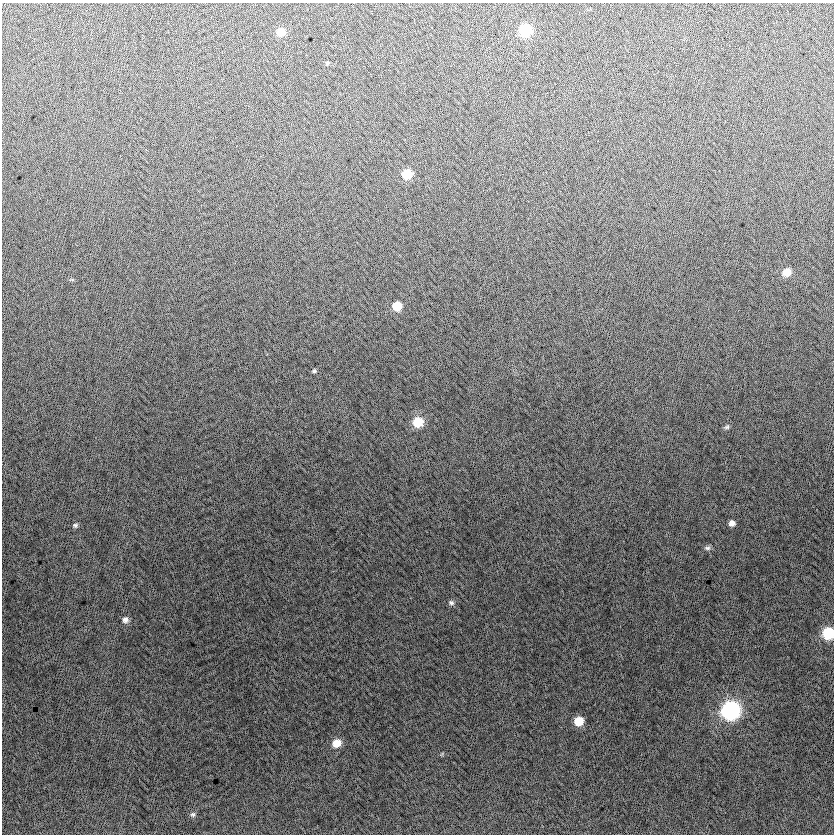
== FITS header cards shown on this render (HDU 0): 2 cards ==
NAXIS1  =                  832
NAXIS2  =                  832

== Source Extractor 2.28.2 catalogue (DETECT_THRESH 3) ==
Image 832 x 832 px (HDU 0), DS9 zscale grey, 1 PNG px = 1 image px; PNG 836 x 836 px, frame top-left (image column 1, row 832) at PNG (2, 3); no overlay
Background -5.74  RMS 13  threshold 37.6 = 3 sigma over >= 5 px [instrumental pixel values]
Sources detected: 19; all 19 listed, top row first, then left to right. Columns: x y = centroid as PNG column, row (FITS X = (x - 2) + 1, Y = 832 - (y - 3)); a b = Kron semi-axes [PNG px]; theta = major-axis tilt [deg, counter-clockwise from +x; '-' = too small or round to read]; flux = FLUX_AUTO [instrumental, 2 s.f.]
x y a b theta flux
525 30 8 8 - 54000
281 32 8 7 - 11000
327 63 5 4 - 1000
407 174 8 7 - 23000
786 272 8 7 - 11000
397 306 8 7 - 18000
314 371 5 4 - 1200
418 422 9 9 - 20000
727 427 8 6 43 2000
732 523 7 6 - 4300
75 525 8 6 15 2000
707 548 8 6 -3 2400
451 603 8 6 -17 2400
125 620 8 7 - 3700
828 633 8 7 - 47000
731 711 9 9 - 250000
579 721 8 7 - 17000
337 743 9 8 - 11000
193 814 7 7 - 2100
At the frame edge (FLAGS 8, measured only in part): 1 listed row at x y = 828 633